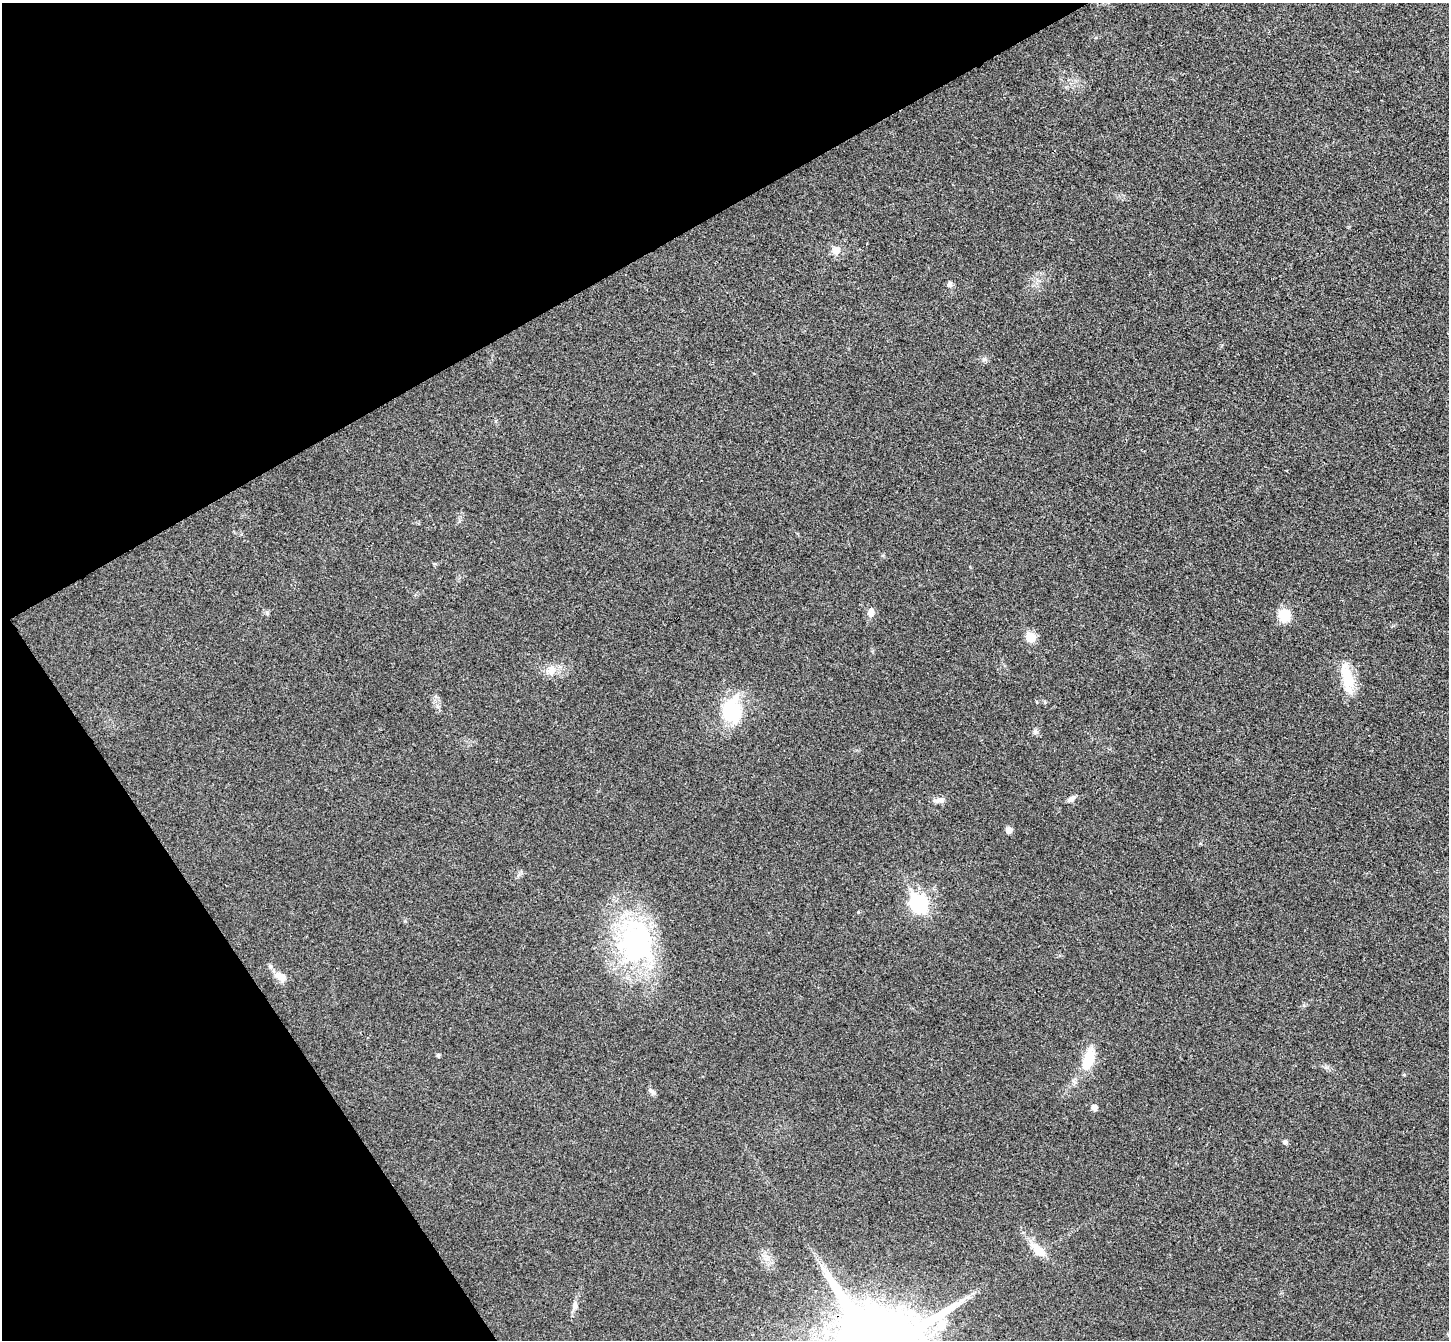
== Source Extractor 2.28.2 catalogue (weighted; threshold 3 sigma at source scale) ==
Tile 5 of 4 x 4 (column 1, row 2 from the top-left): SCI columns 52-1498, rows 2869-4206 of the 5894 x 5870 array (HDU 1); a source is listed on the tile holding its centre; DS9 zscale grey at full resolution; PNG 1451 x 1342 px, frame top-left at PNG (2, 3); no overlay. Shown black and unused: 27% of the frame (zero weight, under 3 of 4 exposures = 6% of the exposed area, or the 3 px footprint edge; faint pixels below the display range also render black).
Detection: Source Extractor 2.28.2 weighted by HDU 2 'WHT'; one run over the whole footprint, this tile lists its part. Background 0.0249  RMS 0.0047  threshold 0.0209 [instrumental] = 3 sigma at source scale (4.5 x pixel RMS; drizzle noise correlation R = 1.50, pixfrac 1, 0.05/0.05 arcsec/px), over >= 5 px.
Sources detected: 26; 1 inside a brighter listed object's ellipse — not listed separately; the other 25 listed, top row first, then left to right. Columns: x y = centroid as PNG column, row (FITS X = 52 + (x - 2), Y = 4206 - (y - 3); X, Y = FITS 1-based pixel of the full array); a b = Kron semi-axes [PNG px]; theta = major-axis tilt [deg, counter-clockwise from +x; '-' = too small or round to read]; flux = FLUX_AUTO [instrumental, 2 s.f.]
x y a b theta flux
836 250 12 10 29 3.5
949 284 8 6 82 1.1
984 359 8 6 -12 1.3
267 613 6 5 - 0.81
870 613 12 8 78 2.7
1284 615 12 12 - 10
1031 637 6 6 - 16
551 670 15 12 63 4.7
1347 678 40 14 -79 13
731 711 31 27 -83 24
1035 731 6 6 - 0.96
1071 799 11 7 26 1.8
938 800 16 7 4 2.4
1009 830 6 5 - 3.4
919 903 9 8 - 110
636 942 63 47 -78 85
280 976 16 9 -29 5
438 1055 5 4 - 0.85
1088 1059 25 12 71 14
1404 1075 5 3 - 0.49
651 1091 11 5 -42 1.4
1094 1107 5 5 - 2.9
1285 1142 7 6 - 1
1038 1249 27 10 -47 7.3
575 1305 12 6 90 2.1
Unlisted compact peaks at least as high as the median listed source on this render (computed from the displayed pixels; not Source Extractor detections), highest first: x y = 858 912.